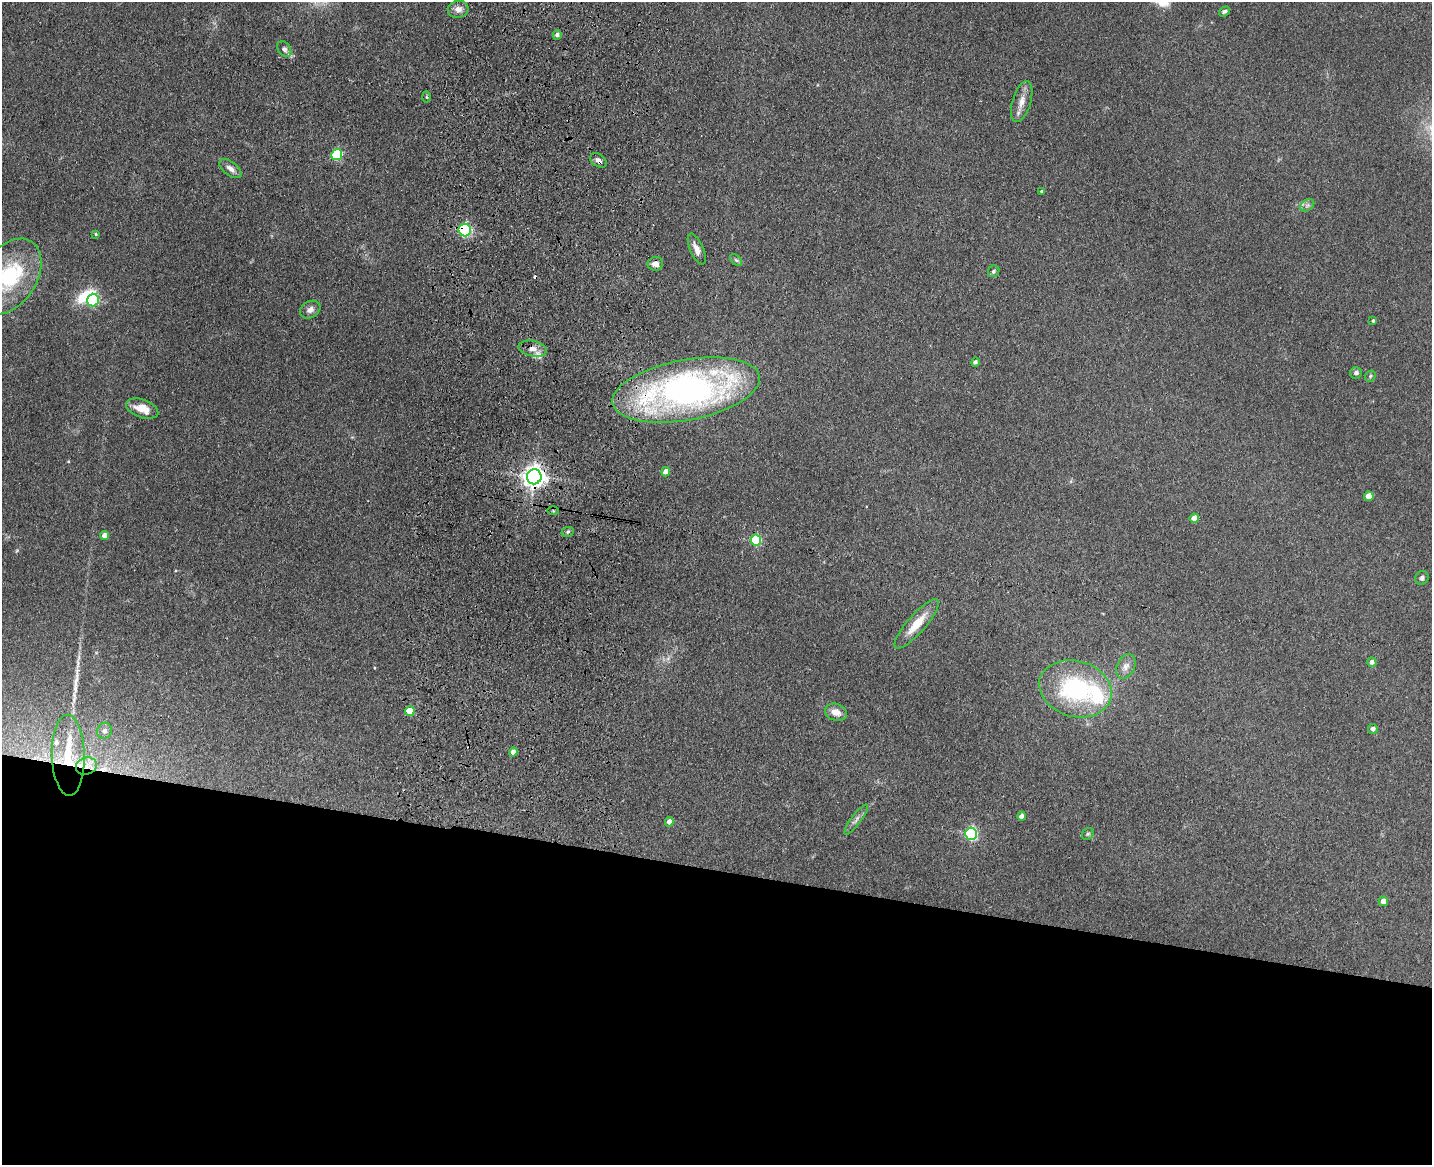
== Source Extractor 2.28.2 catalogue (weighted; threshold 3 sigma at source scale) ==
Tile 11 of 3 x 4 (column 2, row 4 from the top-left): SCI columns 1764-3193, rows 18-1180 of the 4844 x 4686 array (HDU 1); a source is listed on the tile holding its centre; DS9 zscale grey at full resolution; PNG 1434 x 1167 px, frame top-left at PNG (2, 2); each listed source drawn as its Kron ellipse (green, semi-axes under 4 px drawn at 4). Shown black and unused: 25% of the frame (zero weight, under 3 of 4 exposures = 6% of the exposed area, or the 3 px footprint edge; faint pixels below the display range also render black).
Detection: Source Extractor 2.28.2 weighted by HDU 2 'WHT'; one run over the whole footprint, this tile lists its part. Background 0.0939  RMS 0.0065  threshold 0.0295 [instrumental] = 3 sigma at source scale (4.5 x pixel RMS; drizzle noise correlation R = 1.50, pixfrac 1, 0.05/0.05 arcsec/px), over >= 5 px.
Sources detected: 61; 1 inside a brighter object's white glare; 2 cosmic-ray / hot-pixel residue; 1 long thin detection or spike segment (spike, bleed or trail) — neither listed nor drawn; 4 inside a brighter listed object's ellipse — not listed separately; the other 53 listed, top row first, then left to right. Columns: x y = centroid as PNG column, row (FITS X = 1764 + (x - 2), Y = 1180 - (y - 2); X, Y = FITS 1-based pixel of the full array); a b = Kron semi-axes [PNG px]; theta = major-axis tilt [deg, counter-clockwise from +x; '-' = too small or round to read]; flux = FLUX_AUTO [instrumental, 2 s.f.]
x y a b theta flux
458 9 10 8 14 4
1224 11 6 4 33 1.4
557 35 4 4 - 2.1
284 49 8 6 -56 2.2
427 97 5 3 - 0.73
1022 102 21 9 73 6.6
337 155 5 5 - 48
598 160 9 6 -36 2.8
230 169 13 6 -37 3.7
1042 191 3 3 - 1.5
1307 205 7 5 31 1.7
465 230 6 6 - 77
96 234 3 3 - 0.83
697 249 17 6 -67 4.5
736 260 7 4 -44 1.2
655 264 8 6 7 4
994 271 6 5 - 1.3
9 277 41 27 57 60
93 300 6 5 - 66
310 310 11 8 30 3.8
1373 321 3 3 - 0.85
533 349 14 7 -11 4.6
975 362 5 4 - 1.5
1356 373 6 5 - 1.9
1370 376 6 5 - 0.99
686 390 75 30 10 270
142 408 17 9 -20 9.8
666 472 4 4 - 6.2
534 477 7 7 - 480
1369 496 5 4 - 9.3
553 511 6 4 -2 0.91
1194 518 5 4 - 6.3
568 532 6 5 - 1.2
104 535 4 4 - 3.8
756 540 5 5 - 43
1422 578 7 6 - 1.9
917 624 32 9 49 13
1372 662 5 4 - 2.6
1126 666 13 9 62 4.3
1075 689 37 28 -16 78
410 711 5 5 - 14
836 712 11 8 -20 5.9
1373 729 5 5 - 2.3
104 731 8 7 - 2.7
513 752 4 4 - 4.7
68 755 40 16 -88 36
86 766 10 8 16 6.4
1021 816 4 4 - 3.6
856 820 18 5 53 3
669 822 5 4 - 4.1
971 834 6 6 - 100
1088 834 6 5 - 1.2
1383 901 5 4 - 5.2
Overlapping masked pixels (flux is a lower limit): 7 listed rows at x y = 598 160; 465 230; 686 390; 534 477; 410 711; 68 755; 86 766
Isophote crosses this tile's border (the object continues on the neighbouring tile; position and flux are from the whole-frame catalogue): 1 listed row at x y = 9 277